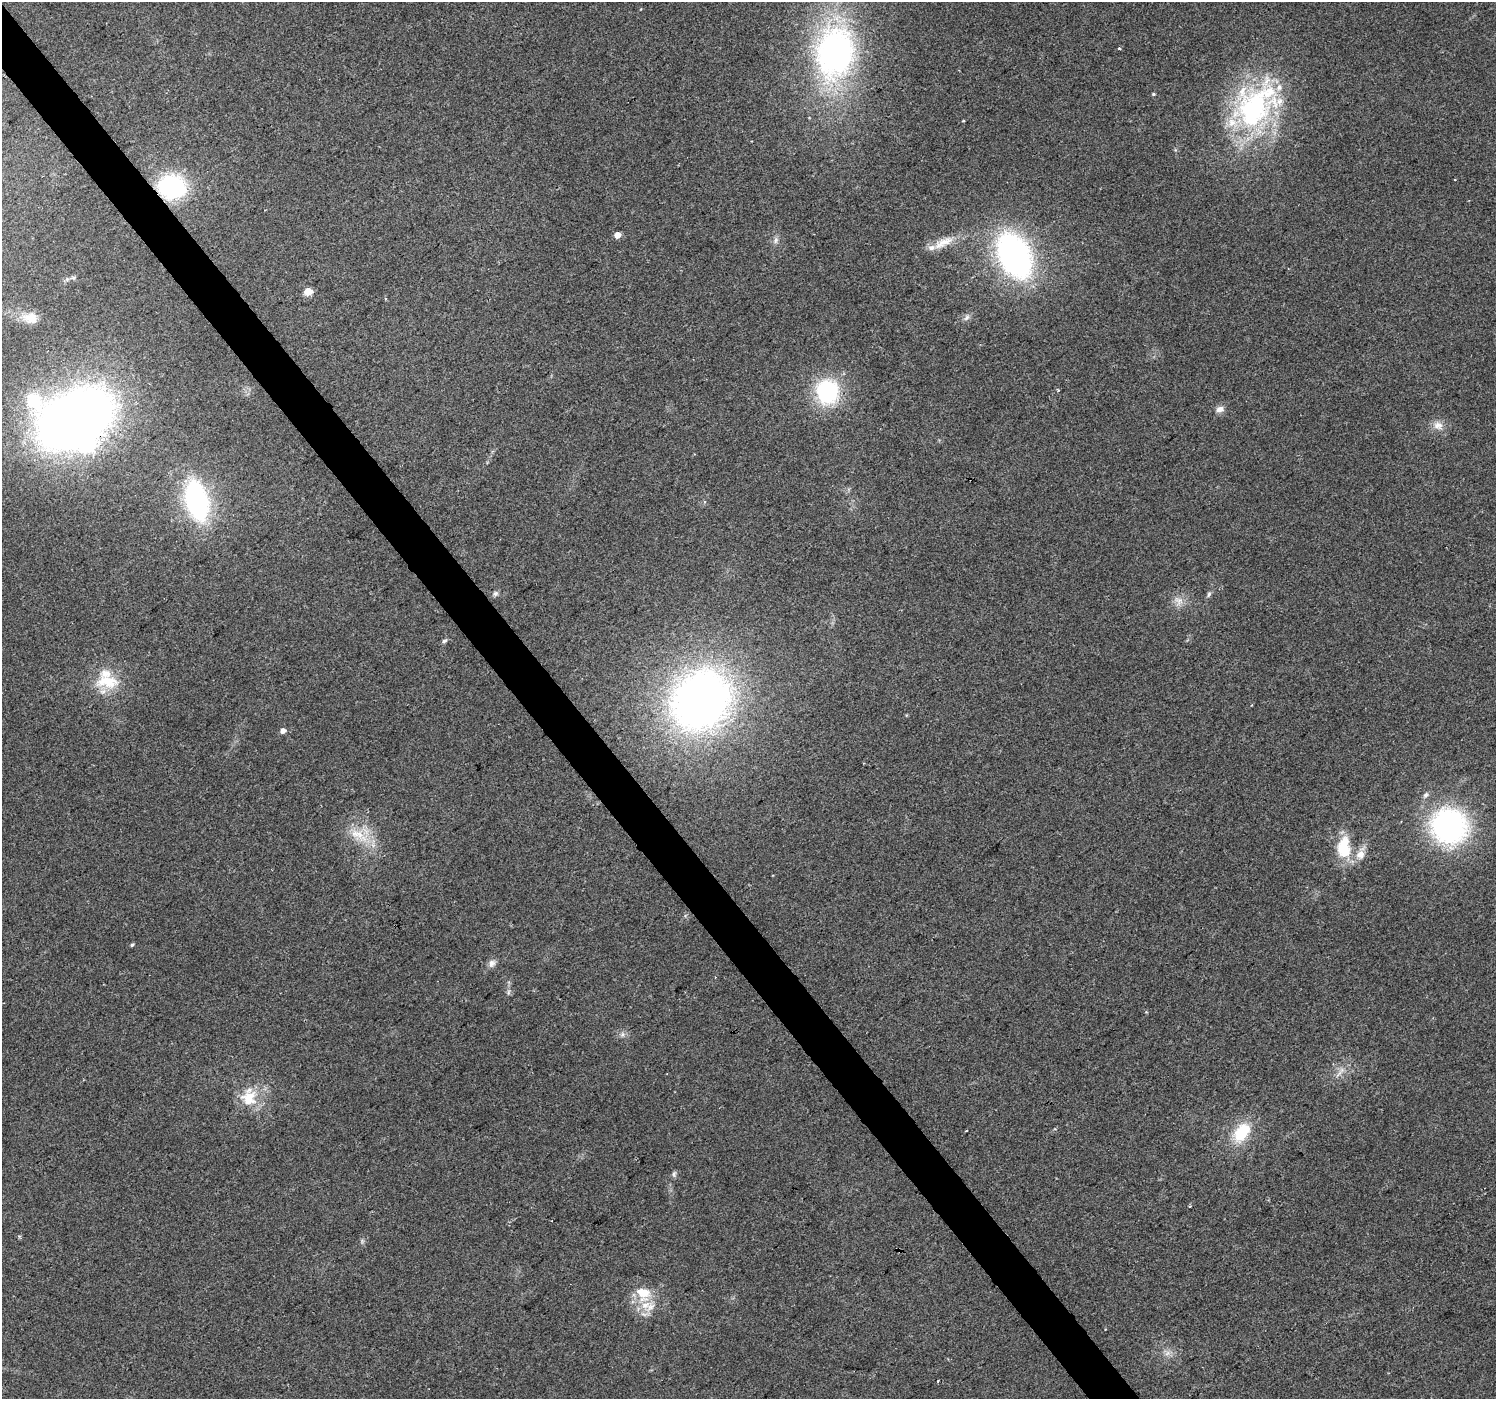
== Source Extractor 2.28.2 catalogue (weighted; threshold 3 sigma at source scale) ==
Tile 11 of 4 x 4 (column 3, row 3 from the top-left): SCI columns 2990-4483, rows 1594-2990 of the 5976 x 5916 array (HDU 1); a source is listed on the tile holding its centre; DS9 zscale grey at full resolution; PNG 1498 x 1401 px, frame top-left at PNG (2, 2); no overlay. Shown black and unused: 3% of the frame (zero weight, under 2 of 3 exposures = <1% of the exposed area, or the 3 px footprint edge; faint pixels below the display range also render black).
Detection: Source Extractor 2.28.2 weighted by HDU 2 'WHT'; one run over the whole footprint, this tile lists its part. Background 0.106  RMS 0.0086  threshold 0.0387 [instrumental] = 3 sigma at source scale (4.5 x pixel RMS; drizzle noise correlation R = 1.50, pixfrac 1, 0.0396/0.0396 arcsec/px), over >= 5 px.
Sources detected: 51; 1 inside a brighter object's white glare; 1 cosmic-ray / hot-pixel residue — not listed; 5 inside a brighter listed object's ellipse — not listed separately; the other 44 listed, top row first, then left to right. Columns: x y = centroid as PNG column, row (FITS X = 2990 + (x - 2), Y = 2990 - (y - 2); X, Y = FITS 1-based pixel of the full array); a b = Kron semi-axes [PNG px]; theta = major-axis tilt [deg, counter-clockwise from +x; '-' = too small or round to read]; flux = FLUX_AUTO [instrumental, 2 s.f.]
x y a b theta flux
1119 48 3 3 - 1.9
835 53 50 37 83 280
1153 94 5 4 - 1
1254 107 69 43 57 170
172 187 28 23 -7 92
617 235 5 4 - 10
776 240 8 6 69 2.8
943 243 33 11 27 15
1015 255 35 22 -64 300
308 291 5 5 - 25
967 317 10 6 46 3
31 318 19 14 -3 13
1058 390 4 3 - 0.81
827 392 23 21 -86 83
1220 409 10 8 10 4.9
74 419 63 40 30 840
1438 425 13 11 -20 7.5
197 501 30 16 -77 180
495 594 8 6 43 2.2
1209 594 9 5 61 2
1179 601 15 11 -51 7.6
444 641 6 5 - 1.8
107 681 36 18 -2 30
701 700 56 47 47 550
283 731 5 5 - 5.2
1426 795 8 6 49 2.6
1449 826 28 27 - 210
359 835 33 13 -31 22
1344 848 27 15 -88 34
1360 855 13 12 - 9.1
132 945 4 3 - 1.3
492 963 11 9 70 3.9
508 992 7 4 88 1.7
622 1034 6 4 -72 1.8
1341 1071 15 4 56 3.6
249 1098 23 23 - 26
966 1131 3 2 - 0.65
1241 1132 26 16 54 31
674 1174 9 5 80 1.9
1190 1206 3 3 - 1
19 1236 4 4 - 1.4
643 1293 24 20 -39 24
1167 1353 9 6 22 3.9
938 1381 3 2 - 1.1
Overlapping masked pixels (flux is a lower limit): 2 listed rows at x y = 172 187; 74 419
Unlisted compact peaks at least as high as the median listed source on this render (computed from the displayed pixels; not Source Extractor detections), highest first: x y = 963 121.